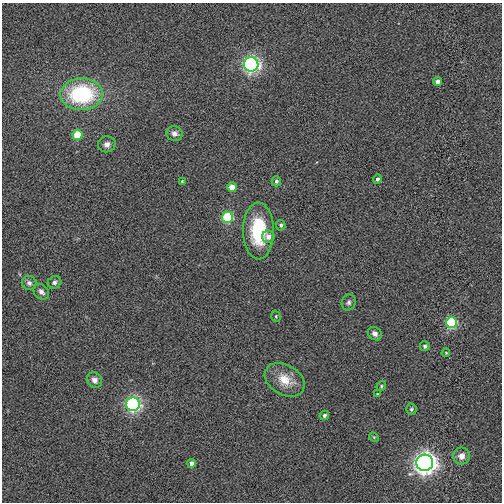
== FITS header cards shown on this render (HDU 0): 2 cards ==
NAXIS1  =                  500
NAXIS2  =                  500

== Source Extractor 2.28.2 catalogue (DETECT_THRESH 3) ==
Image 500 x 500 px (HDU 0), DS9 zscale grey, 1 PNG px = 1 image px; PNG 504 x 504 px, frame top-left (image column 1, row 500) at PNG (2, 3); each listed source drawn as its Kron ellipse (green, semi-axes under 4 px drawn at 4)
Background 4.94e-04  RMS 0.094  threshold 0.283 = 3 sigma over >= 5 px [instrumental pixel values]
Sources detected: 34; all 34 listed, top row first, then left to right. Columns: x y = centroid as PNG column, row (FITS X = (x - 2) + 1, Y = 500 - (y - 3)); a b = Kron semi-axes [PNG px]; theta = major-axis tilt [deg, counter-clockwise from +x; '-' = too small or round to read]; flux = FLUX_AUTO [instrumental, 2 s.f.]
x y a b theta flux
251 64 7 7 - 1500
438 81 4 4 - 31
82 94 21 16 2 620
174 134 8 7 - 33
77 135 5 5 - 170
107 144 9 8 - 32
377 179 5 4 - 20
182 181 4 3 - 5.4
276 181 5 4 - 16
232 187 5 4 - 65
227 217 5 5 - 370
281 225 5 4 - 16
258 231 28 15 -89 380
268 237 6 6 - 32
54 282 7 6 - 18
29 283 7 7 - 24
41 292 9 6 -43 26
349 302 8 7 - 18
276 316 6 4 -72 7.7
451 322 6 5 - 390
375 334 7 6 - 27
425 346 5 5 - 17
446 353 4 4 - 5.4
94 380 8 7 - 34
285 380 21 15 -30 130
381 386 5 4 - 8.9
377 394 3 3 - 4.8
133 404 7 6 - 1200
411 409 5 5 - 12
324 415 5 4 - 15
374 437 5 4 - 8
461 456 8 8 - 47
192 463 4 4 - 39
425 463 8 8 - 3700